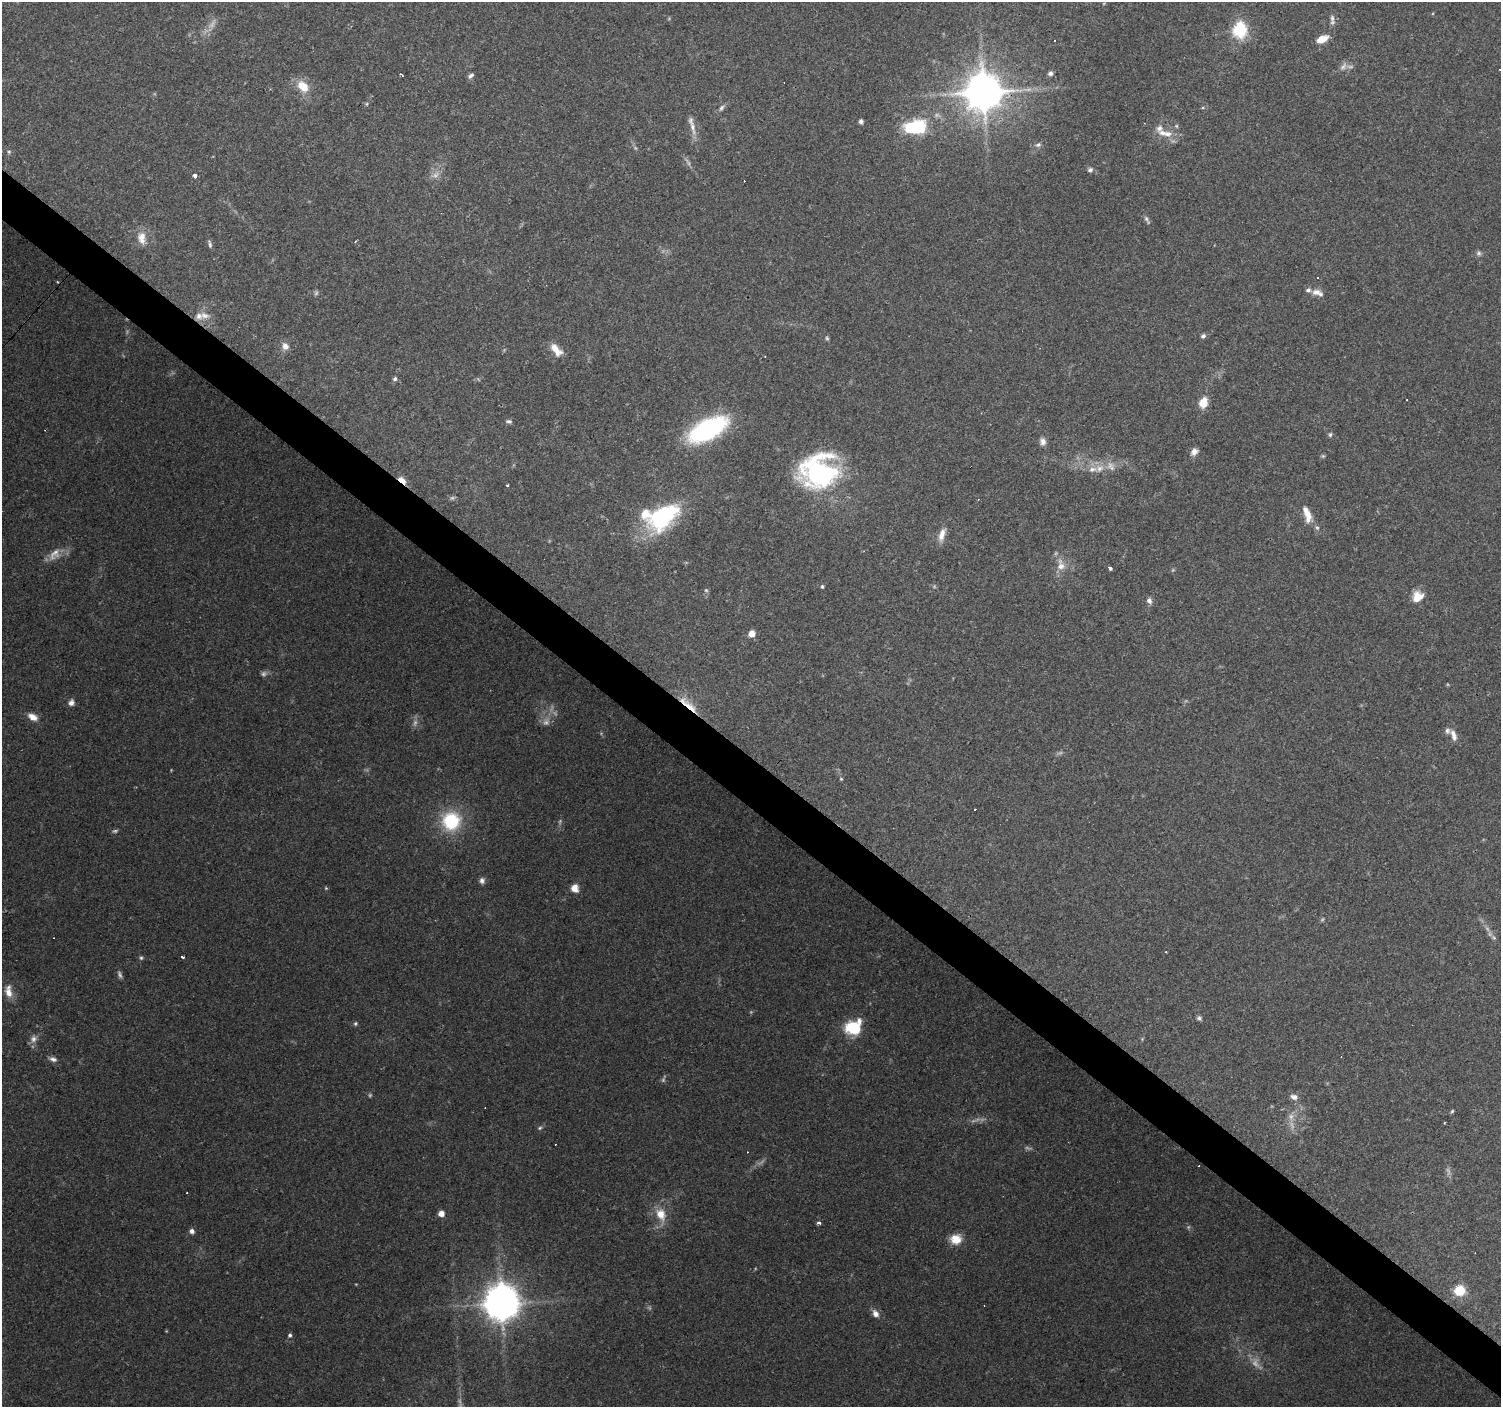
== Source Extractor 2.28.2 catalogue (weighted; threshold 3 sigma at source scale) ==
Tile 6 of 4 x 4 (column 2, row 2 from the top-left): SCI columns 1500-2998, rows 2977-4381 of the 6000 x 6021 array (HDU 1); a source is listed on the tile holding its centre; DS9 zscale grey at full resolution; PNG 1503 x 1409 px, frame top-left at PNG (2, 2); no overlay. Shown black and unused: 4% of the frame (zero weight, under 3 of 4 exposures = <1% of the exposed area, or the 3 px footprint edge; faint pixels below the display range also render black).
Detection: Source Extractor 2.28.2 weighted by HDU 2 'WHT'; one run over the whole footprint, this tile lists its part. Background 0.0746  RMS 0.0054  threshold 0.0242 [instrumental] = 3 sigma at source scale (4.5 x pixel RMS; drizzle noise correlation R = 1.50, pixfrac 1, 0.0396/0.0396 arcsec/px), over >= 5 px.
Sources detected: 131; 30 too faint to see at this stretch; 2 inside a brighter object's white glare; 10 cosmic-ray / hot-pixel residue — not listed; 10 inside a brighter listed object's ellipse — not listed separately; the other 79 listed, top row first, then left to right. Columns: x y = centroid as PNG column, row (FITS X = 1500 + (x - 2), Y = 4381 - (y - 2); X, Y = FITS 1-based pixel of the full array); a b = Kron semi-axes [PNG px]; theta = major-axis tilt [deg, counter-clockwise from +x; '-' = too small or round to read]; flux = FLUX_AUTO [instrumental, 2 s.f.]
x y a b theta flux
1239 30 7 6 - 100
1322 39 12 7 25 7.7
1050 73 5 5 - 1.9
471 76 9 5 42 1.4
303 86 16 11 -48 10
984 92 11 11 - 1700
722 108 10 6 51 1.8
861 121 4 4 - 1.9
692 127 24 7 -77 5
913 129 27 17 20 31
1168 134 12 9 -4 4.8
1038 145 8 6 22 1.6
1090 170 7 6 - 1.6
194 176 3 3 - 7.8
1147 220 14 4 -60 1.5
142 238 19 12 -79 7.4
210 244 11 4 -78 1.4
1479 253 8 7 - 1.4
1318 277 3 3 - 0.83
1316 292 12 7 13 3.3
199 316 13 12 - 5.9
1203 336 6 5 - 1.5
285 346 9 8 - 3.5
556 350 19 9 -51 6.3
395 379 6 5 - 1.4
1203 403 10 7 71 10
509 421 8 5 -7 1.3
708 429 33 15 28 96
1330 435 7 5 74 1
1043 441 10 8 -76 2.7
1194 452 10 7 41 3
1099 468 12 10 23 4.9
819 472 40 35 9 98
402 481 7 4 -37 20
507 486 3 3 - 1.5
452 498 9 6 1 1.3
1307 514 22 9 -74 7.5
663 516 43 24 37 58
942 534 19 8 73 5
54 554 21 11 45 6.4
1061 565 18 11 -77 6.5
1110 568 5 3 - 1.2
822 586 5 4 - 0.77
706 590 6 5 - 0.87
1417 597 14 12 47 7.8
1149 601 8 7 - 2.1
752 634 5 5 - 7.4
71 703 8 7 - 2.4
688 704 36 9 -40 13
33 717 11 7 -28 5
1453 735 17 8 -69 4
841 779 5 4 - 0.61
451 821 20 20 - 33
482 880 8 7 - 2
326 888 5 4 - 0.62
575 888 10 9 - 4.5
1490 934 9 6 -78 2
1166 952 3 2 - 0.38
183 957 4 3 - 1
141 958 6 5 - 0.91
8 991 18 9 -81 5.6
1199 1018 6 5 - 1.3
355 1023 5 5 - 0.95
854 1028 14 12 17 30
33 1039 10 9 - 2.9
53 1059 11 6 -19 2.1
1294 1097 11 7 -12 2.7
1452 1111 6 4 53 0.77
1444 1123 3 2 - 0.66
540 1128 6 5 - 0.93
441 1213 5 5 - 5.2
661 1214 18 12 -63 9.4
819 1223 3 3 - 3.6
192 1231 5 5 - 2.3
956 1239 13 12 - 7.7
1460 1290 6 6 - 32
502 1304 11 9 -8 1200
875 1313 10 7 -57 3.2
290 1335 5 4 - 1.2
Overlapping masked pixels (flux is a lower limit): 3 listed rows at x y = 984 92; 402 481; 688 704